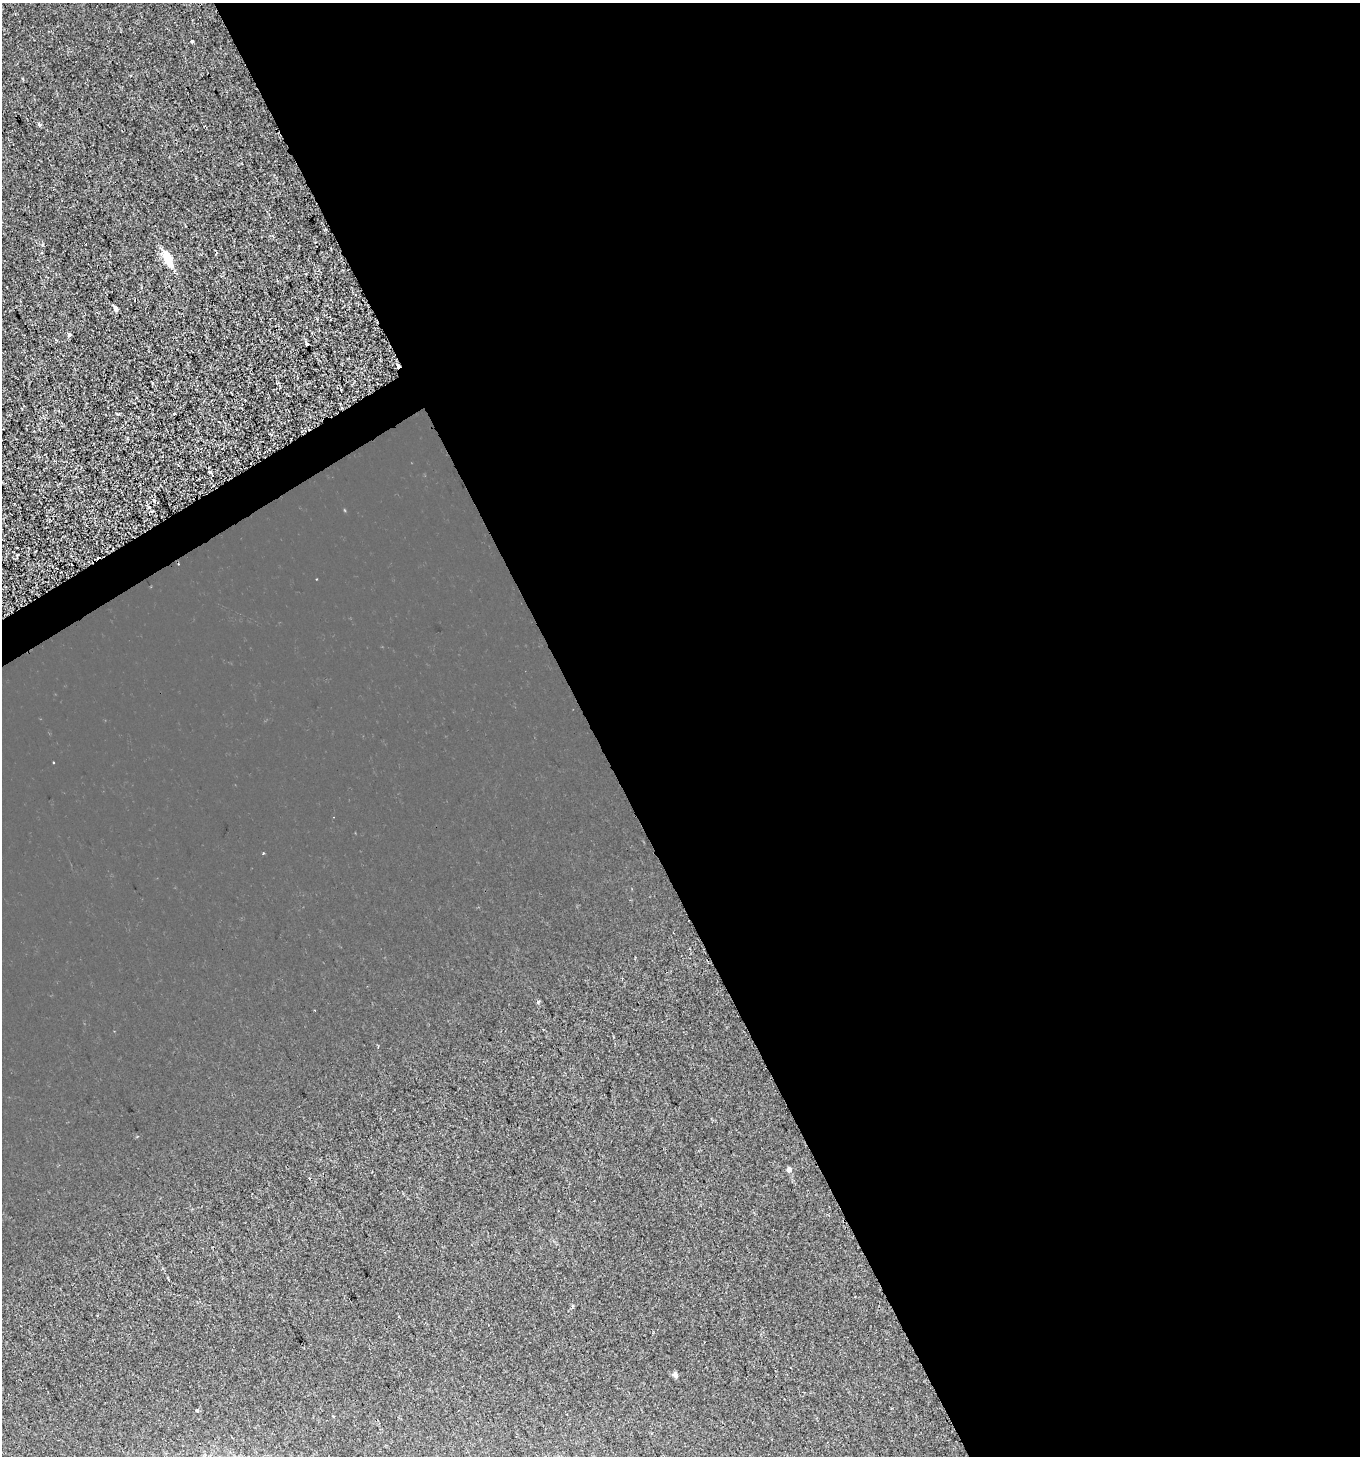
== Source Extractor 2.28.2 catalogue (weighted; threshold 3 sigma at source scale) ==
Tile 8 of 4 x 4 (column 4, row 2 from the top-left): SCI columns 4189-5546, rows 2916-4369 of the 5720 x 5827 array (HDU 1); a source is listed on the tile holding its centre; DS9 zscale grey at full resolution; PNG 1362 x 1458 px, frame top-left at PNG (2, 3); no overlay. Shown black and unused: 58% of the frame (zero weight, under 2 of 3 exposures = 1% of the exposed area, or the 3 px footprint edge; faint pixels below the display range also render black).
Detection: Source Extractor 2.28.2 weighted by HDU 2 'WHT'; one run over the whole footprint, this tile lists its part. Background 1.24e-04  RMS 0.0048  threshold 0.0217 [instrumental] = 3 sigma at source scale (4.5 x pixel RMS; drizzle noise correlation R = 1.50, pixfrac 1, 0.0396/0.0396 arcsec/px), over >= 5 px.
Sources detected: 15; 2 cosmic-ray / hot-pixel residue — not listed; the other 13 listed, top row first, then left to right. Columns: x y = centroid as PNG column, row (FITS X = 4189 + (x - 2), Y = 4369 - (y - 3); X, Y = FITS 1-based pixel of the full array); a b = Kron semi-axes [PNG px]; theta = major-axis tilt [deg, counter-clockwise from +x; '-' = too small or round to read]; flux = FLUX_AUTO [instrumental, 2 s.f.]
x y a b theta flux
192 41 3 3 - 1.7
39 124 4 4 - 1.1
168 258 10 5 -64 19
115 309 6 5 - 1.1
69 335 3 3 - 3.3
307 344 3 3 - 1.5
174 414 2 2 - 0.48
211 474 7 2 -49 0.68
18 555 3 2 - 0.93
538 1002 4 3 - 0.53
789 1170 6 4 -77 1.5
675 1375 6 5 - 1.5
197 1410 4 3 - 2